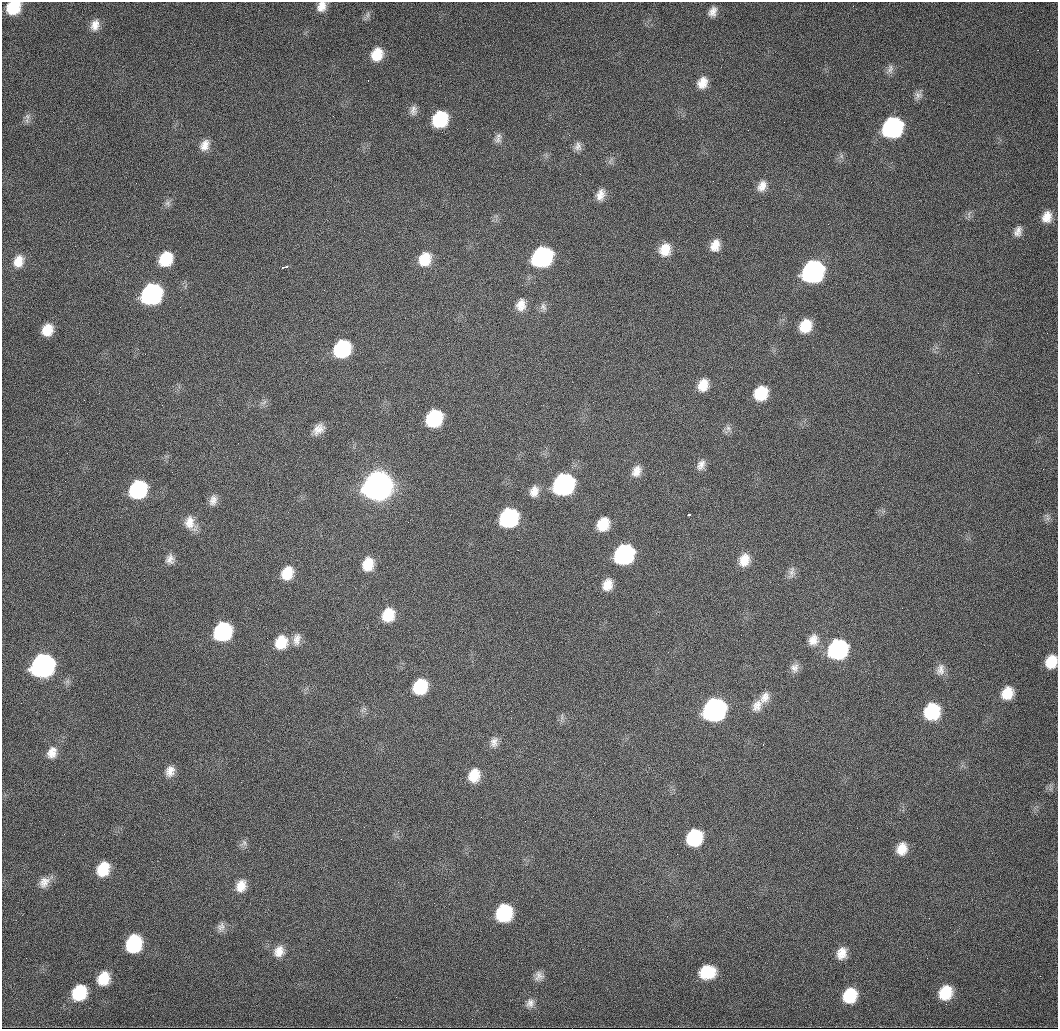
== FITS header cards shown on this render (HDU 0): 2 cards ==
NAXIS1  =                 1056 /fastest changing axis
NAXIS2  =                 1027 /next to fastest changing axis

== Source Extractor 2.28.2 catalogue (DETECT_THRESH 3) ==
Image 1056 x 1027 px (HDU 0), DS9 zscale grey, 1 PNG px = 1 image px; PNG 1060 x 1031 px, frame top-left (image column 1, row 1027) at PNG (2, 2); no overlay
Background 2480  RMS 21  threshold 61.8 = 3 sigma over >= 5 px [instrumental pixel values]
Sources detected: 102; all 102 listed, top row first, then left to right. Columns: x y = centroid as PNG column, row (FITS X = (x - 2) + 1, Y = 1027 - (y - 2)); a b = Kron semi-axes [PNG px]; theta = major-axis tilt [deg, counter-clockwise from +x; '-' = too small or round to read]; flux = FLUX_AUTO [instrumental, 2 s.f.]
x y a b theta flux
321 6 11 9 63 1.3e+04
13 7 12 10 43 5.5e+04
713 12 12 8 64 9.5e+03
368 15 9 4 81 3.7e+03
95 25 14 10 74 1.3e+04
377 54 13 10 68 2.9e+04
890 69 14 8 72 7.0e+03
368 81 2 2 - 1.1e+03
702 83 13 10 63 1.7e+04
918 95 11 9 47 6.6e+03
413 110 14 9 88 7.9e+03
27 116 9 8 - 5.9e+03
440 119 13 11 62 9.8e+04
892 128 14 12 56 3.7e+05
498 139 10 10 - 7.6e+03
205 145 14 10 63 1.3e+04
578 146 12 9 81 7.6e+03
841 156 7 4 -71 3.0e+03
580 174 2 2 - 7.5e+02
762 186 15 10 64 1.3e+04
600 195 15 10 74 1.3e+04
168 203 8 8 - 5.2e+03
969 214 9 3 -85 2.9e+03
1047 217 13 10 71 1.7e+04
1018 231 13 9 70 8.7e+03
715 245 14 10 71 1.7e+04
665 250 14 12 66 2.4e+04
542 257 14 12 46 3.1e+05
166 259 13 10 59 5.2e+04
425 259 14 12 62 3.0e+04
18 261 16 12 71 2.1e+04
285 267 7 3 15 8.2e+03
813 271 14 12 55 5.8e+05
151 294 14 12 53 4.3e+05
521 305 15 11 76 1.6e+04
543 307 12 7 -66 6.1e+03
805 326 13 11 61 3.6e+04
47 330 12 10 61 2.5e+04
342 349 13 11 56 1.4e+05
703 385 13 10 69 2.2e+04
761 393 13 11 62 5.1e+04
264 402 9 3 45 2.9e+03
434 418 13 11 59 1.3e+05
728 428 9 7 -74 5.6e+03
318 429 13 9 41 1.3e+04
701 465 14 9 61 9.3e+03
636 471 14 10 66 1.3e+04
563 484 14 12 55 4.8e+05
377 486 15 13 52 3.2e+06
138 489 13 11 57 1.7e+05
534 491 14 10 68 1.3e+04
213 500 13 9 73 9.7e+03
689 515 3 3 - 3.4e+03
508 518 14 12 57 2.2e+05
190 522 17 13 -80 1.8e+04
603 524 12 10 65 3.4e+04
624 554 14 12 57 3.0e+05
170 559 13 11 85 9.5e+03
744 560 14 11 71 2.1e+04
368 564 14 11 76 2.7e+04
792 572 17 7 80 7.8e+03
287 573 14 11 67 3.0e+04
607 585 12 9 72 1.9e+04
388 615 14 12 70 3.6e+04
222 631 14 12 59 1.9e+05
297 639 17 9 79 1.1e+04
813 640 15 12 74 1.5e+04
281 642 15 12 67 3.3e+04
838 649 14 12 56 2.7e+05
1051 662 12 10 72 3.1e+04
42 665 14 12 55 8.4e+05
794 668 12 10 80 8.6e+03
940 670 16 11 74 1.1e+04
420 687 13 10 63 6.8e+04
1007 693 13 11 58 2.9e+04
765 697 17 11 58 1.4e+04
757 706 16 11 66 1.4e+04
714 710 14 12 55 7.0e+05
932 711 14 12 68 9.4e+04
494 742 14 10 77 1.0e+04
763 744 3 2 - 1.0e+03
52 753 15 12 69 1.5e+04
170 771 14 11 71 1.4e+04
474 775 15 12 73 2.9e+04
694 838 13 11 61 1.0e+05
244 843 9 8 - 5.5e+03
902 849 13 10 72 2.1e+04
103 869 14 11 63 4.2e+04
44 882 16 12 50 1.4e+04
241 886 15 11 70 1.9e+04
504 913 13 11 67 1.2e+05
221 927 13 10 78 7.7e+03
134 944 14 11 71 1.1e+05
279 951 15 13 62 1.7e+04
842 953 14 11 72 1.7e+04
707 972 15 12 13 4.5e+04
539 976 12 11 - 8.9e+03
103 979 13 11 66 3.4e+04
79 993 14 11 61 6.7e+04
945 993 14 11 63 4.5e+04
850 996 13 11 64 5.7e+04
530 1003 12 10 54 8.8e+03
At the frame edge (FLAGS 8, measured only in part): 3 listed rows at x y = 321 6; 13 7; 1051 662